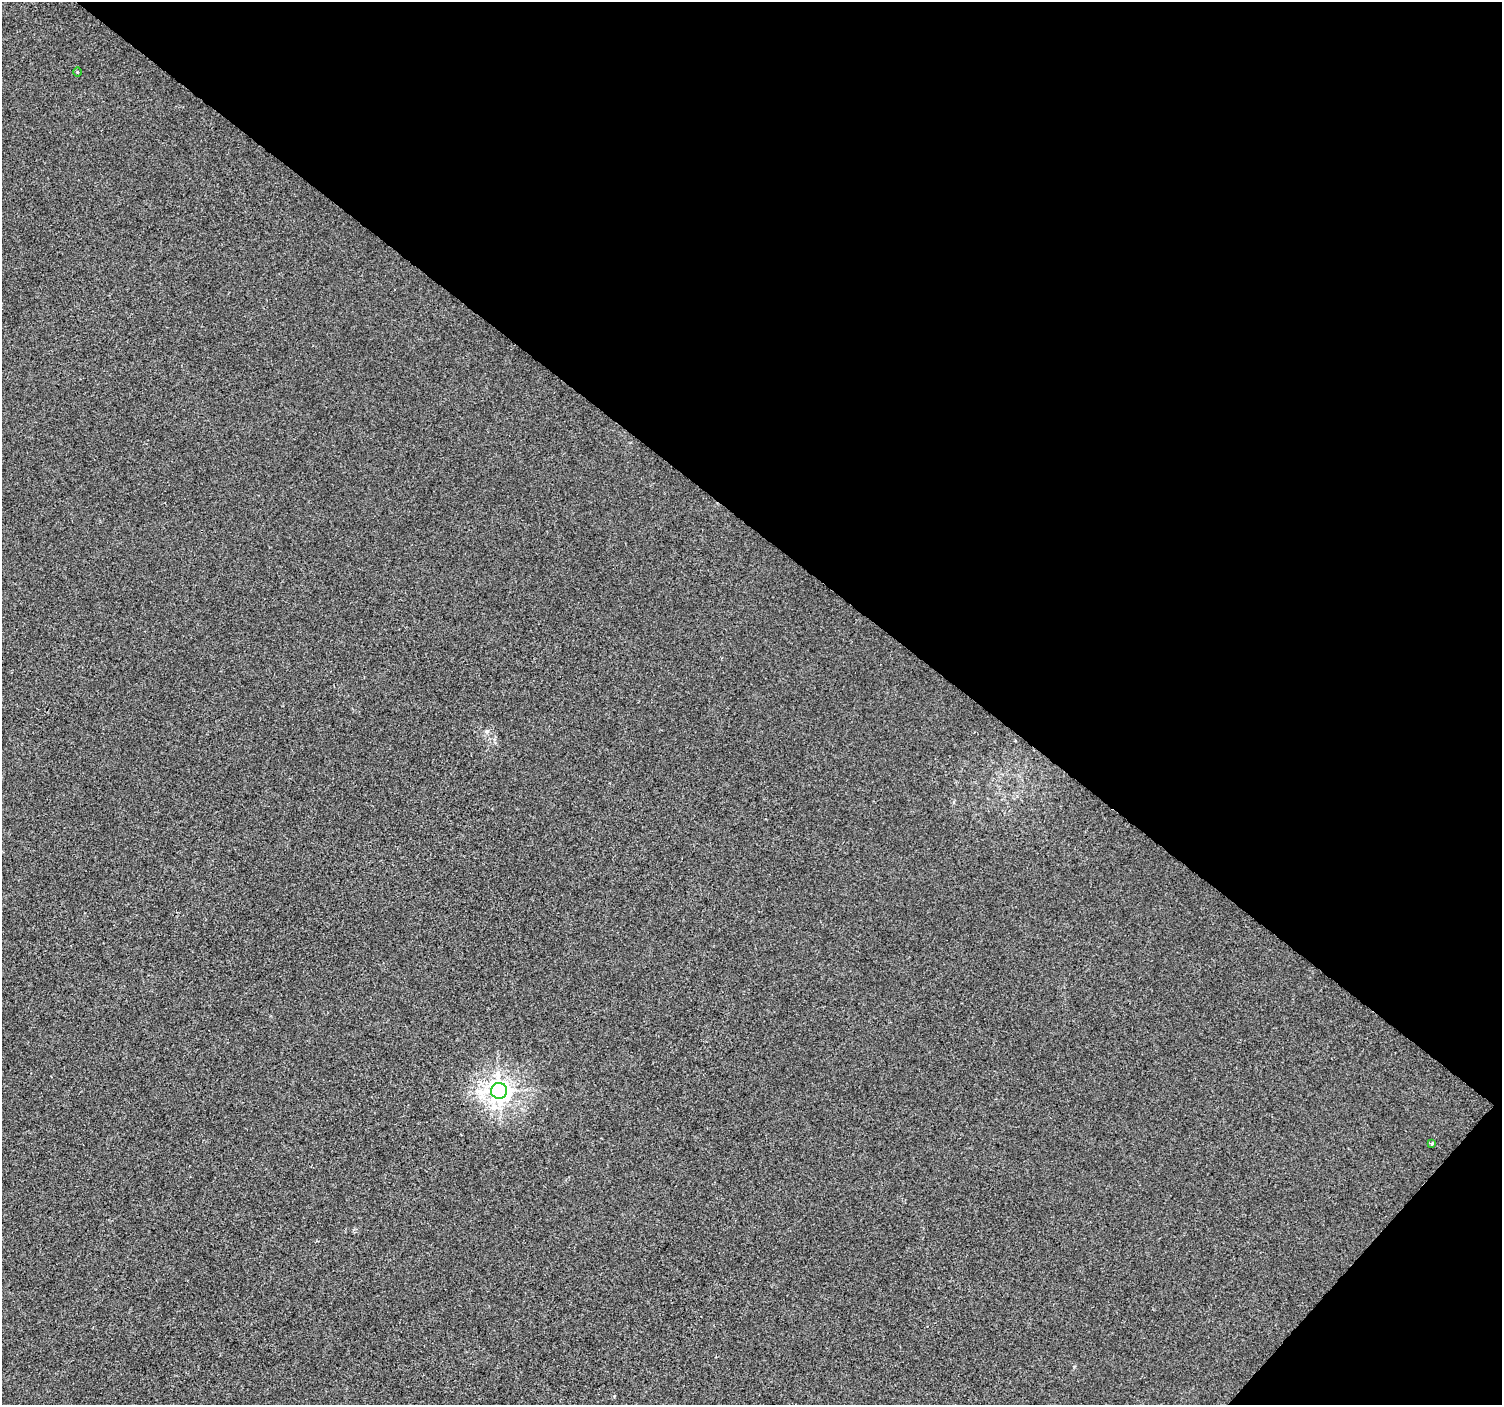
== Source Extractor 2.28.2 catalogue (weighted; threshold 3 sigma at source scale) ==
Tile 8 of 4 x 4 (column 4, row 2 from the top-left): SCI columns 4499-5998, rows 2984-4386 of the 6010 x 6031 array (HDU 1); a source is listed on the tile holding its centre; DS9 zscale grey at full resolution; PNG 1504 x 1407 px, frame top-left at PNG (2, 2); each listed source drawn as its Kron ellipse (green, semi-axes under 4 px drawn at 4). Shown black and unused: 40% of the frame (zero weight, under 2 of 3 exposures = <1% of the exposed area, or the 3 px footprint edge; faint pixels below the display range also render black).
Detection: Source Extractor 2.28.2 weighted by HDU 2 'WHT'; one run over the whole footprint, this tile lists its part. Background 8.56e-04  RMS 0.0048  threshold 0.0217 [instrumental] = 3 sigma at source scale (4.5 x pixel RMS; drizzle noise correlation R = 1.50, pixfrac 1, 0.0396/0.0396 arcsec/px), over >= 5 px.
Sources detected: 3; all 3 listed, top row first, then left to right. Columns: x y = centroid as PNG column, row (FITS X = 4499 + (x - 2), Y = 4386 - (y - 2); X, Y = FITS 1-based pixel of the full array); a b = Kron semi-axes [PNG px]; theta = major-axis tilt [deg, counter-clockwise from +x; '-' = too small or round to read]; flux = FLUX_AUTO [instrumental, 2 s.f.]
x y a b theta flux
77 72 5 3 - 0.38
499 1091 8 8 - 400
1432 1143 4 4 - 0.79